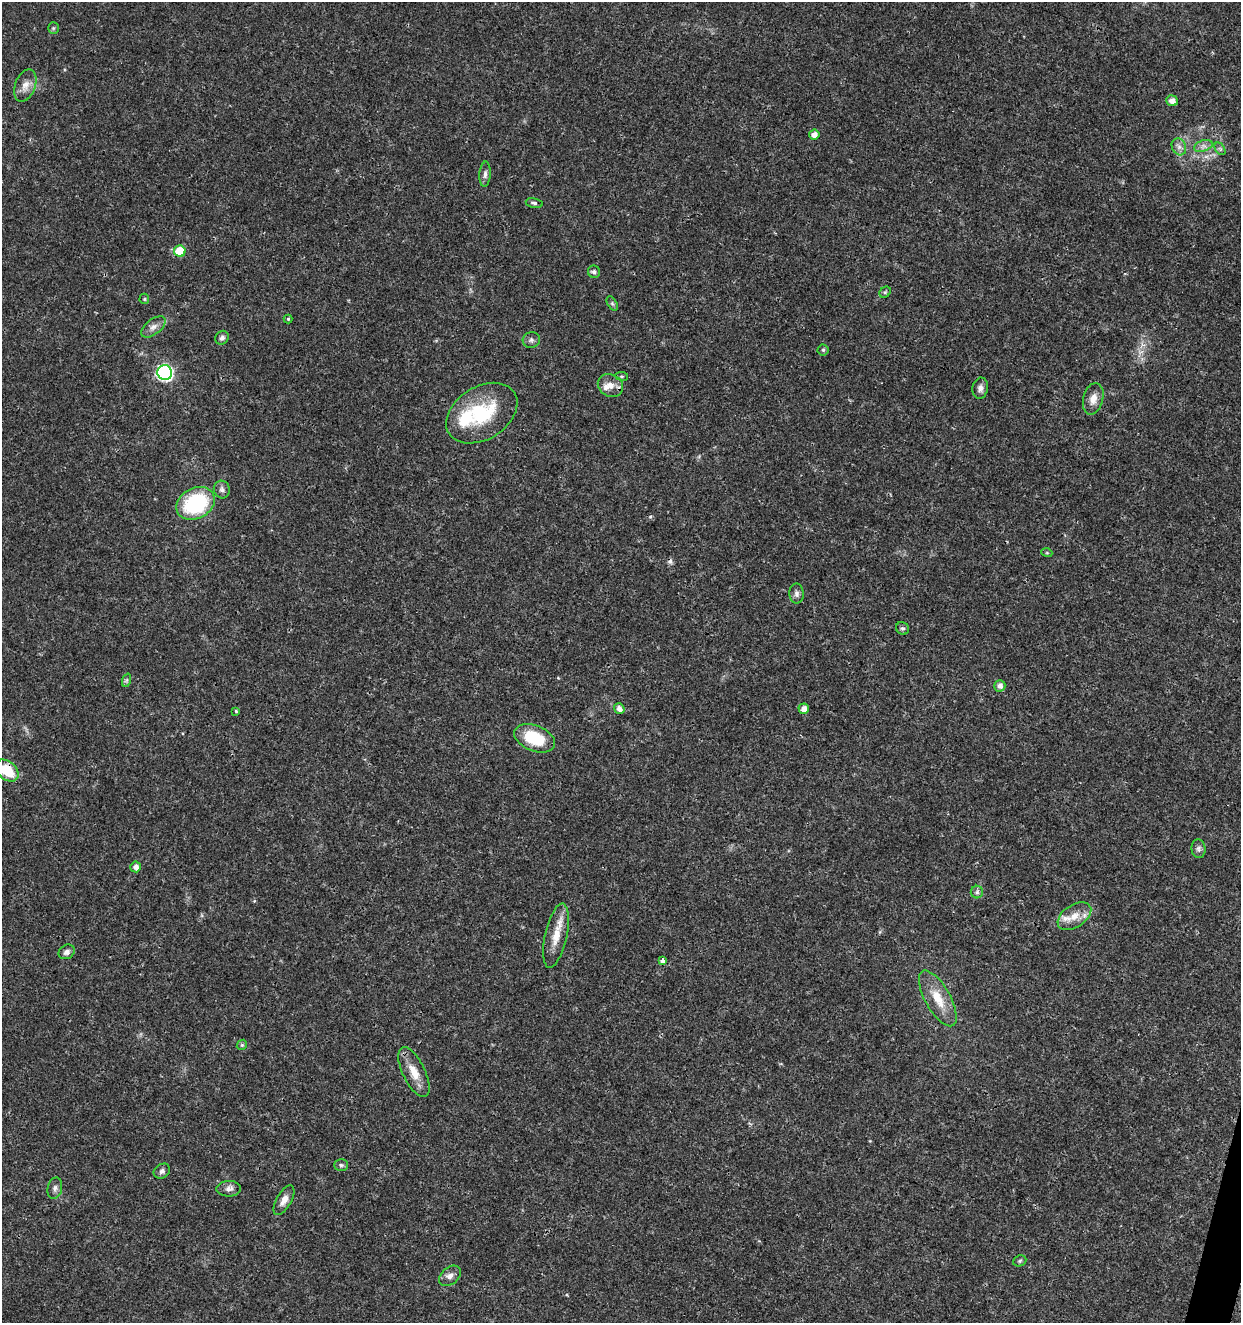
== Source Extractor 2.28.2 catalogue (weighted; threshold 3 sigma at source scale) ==
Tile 6 of 4 x 4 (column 2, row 2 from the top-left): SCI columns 1524-2762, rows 2646-3966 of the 5462 x 5297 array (HDU 1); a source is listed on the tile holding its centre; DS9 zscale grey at full resolution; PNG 1243 x 1325 px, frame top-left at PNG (2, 2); each listed source drawn as its Kron ellipse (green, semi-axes under 4 px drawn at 4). Shown black and unused: <1% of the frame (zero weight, under 3 of 4 exposures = <1% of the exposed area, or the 3 px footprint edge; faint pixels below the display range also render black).
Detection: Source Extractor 2.28.2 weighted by HDU 2 'WHT'; one run over the whole footprint, this tile lists its part. Background 0.0178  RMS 0.0021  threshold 0.00932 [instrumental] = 3 sigma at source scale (4.5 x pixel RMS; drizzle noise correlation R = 1.50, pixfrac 1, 0.0396/0.0396 arcsec/px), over >= 5 px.
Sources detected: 58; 1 cosmic-ray / hot-pixel residue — neither listed nor drawn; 3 inside a brighter listed object's ellipse — not listed separately; the other 54 listed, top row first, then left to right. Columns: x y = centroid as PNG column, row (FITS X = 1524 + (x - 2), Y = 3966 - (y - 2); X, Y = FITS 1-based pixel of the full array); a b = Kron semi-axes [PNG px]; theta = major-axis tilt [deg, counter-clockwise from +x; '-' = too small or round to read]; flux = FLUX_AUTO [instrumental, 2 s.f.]
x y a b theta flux
53 28 6 5 - 0.31
25 85 17 10 70 1.9
1172 101 6 5 - 1.4
814 135 5 5 - 1.3
1203 146 10 5 18 0.88
1179 147 9 7 -64 0.96
1220 149 7 4 -55 0.42
485 174 12 5 86 0.8
534 203 8 4 -11 0.47
180 251 6 5 - 6.2
594 272 6 6 - 0.51
885 292 6 5 - 0.29
144 299 5 5 - 0.26
612 303 8 4 -58 0.39
288 319 4 4 - 0.26
153 327 14 7 37 1.3
222 338 7 6 - 0.63
531 340 9 7 15 0.68
823 350 5 5 - 0.36
165 372 7 7 - 46
622 376 6 3 -8 0.26
610 385 13 11 -30 2
980 388 10 8 81 0.93
1093 399 16 10 76 2
482 413 38 26 32 14
222 489 9 8 - 0.72
196 503 20 15 28 18
1047 553 5 3 - 0.23
796 593 10 7 -90 0.83
902 628 7 6 - 0.48
127 680 7 4 71 0.39
1000 686 6 5 - 0.98
619 708 6 5 - 1.1
804 709 5 5 - 1.3
236 711 4 4 - 0.25
535 738 21 13 -22 8.7
7 771 13 9 -40 6.5
1198 849 9 7 -84 0.75
136 867 5 5 - 1.1
977 892 6 6 - 0.47
1074 916 19 11 33 2.8
556 936 33 11 77 3.9
67 952 8 7 - 0.92
662 961 4 4 - 1.3
938 998 31 12 -60 4.8
242 1045 5 4 - 0.29
414 1072 27 11 -64 3.5
341 1165 7 5 -1 0.45
162 1171 9 7 35 0.62
55 1188 11 7 76 0.81
229 1189 12 7 1 1
284 1200 16 7 60 1.6
1020 1261 7 5 23 0.37
450 1276 12 8 39 1.2
Overlapping masked pixels (flux is a lower limit): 2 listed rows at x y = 7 771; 662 961
Isophote crosses this tile's border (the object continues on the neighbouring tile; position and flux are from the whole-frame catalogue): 1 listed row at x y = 7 771